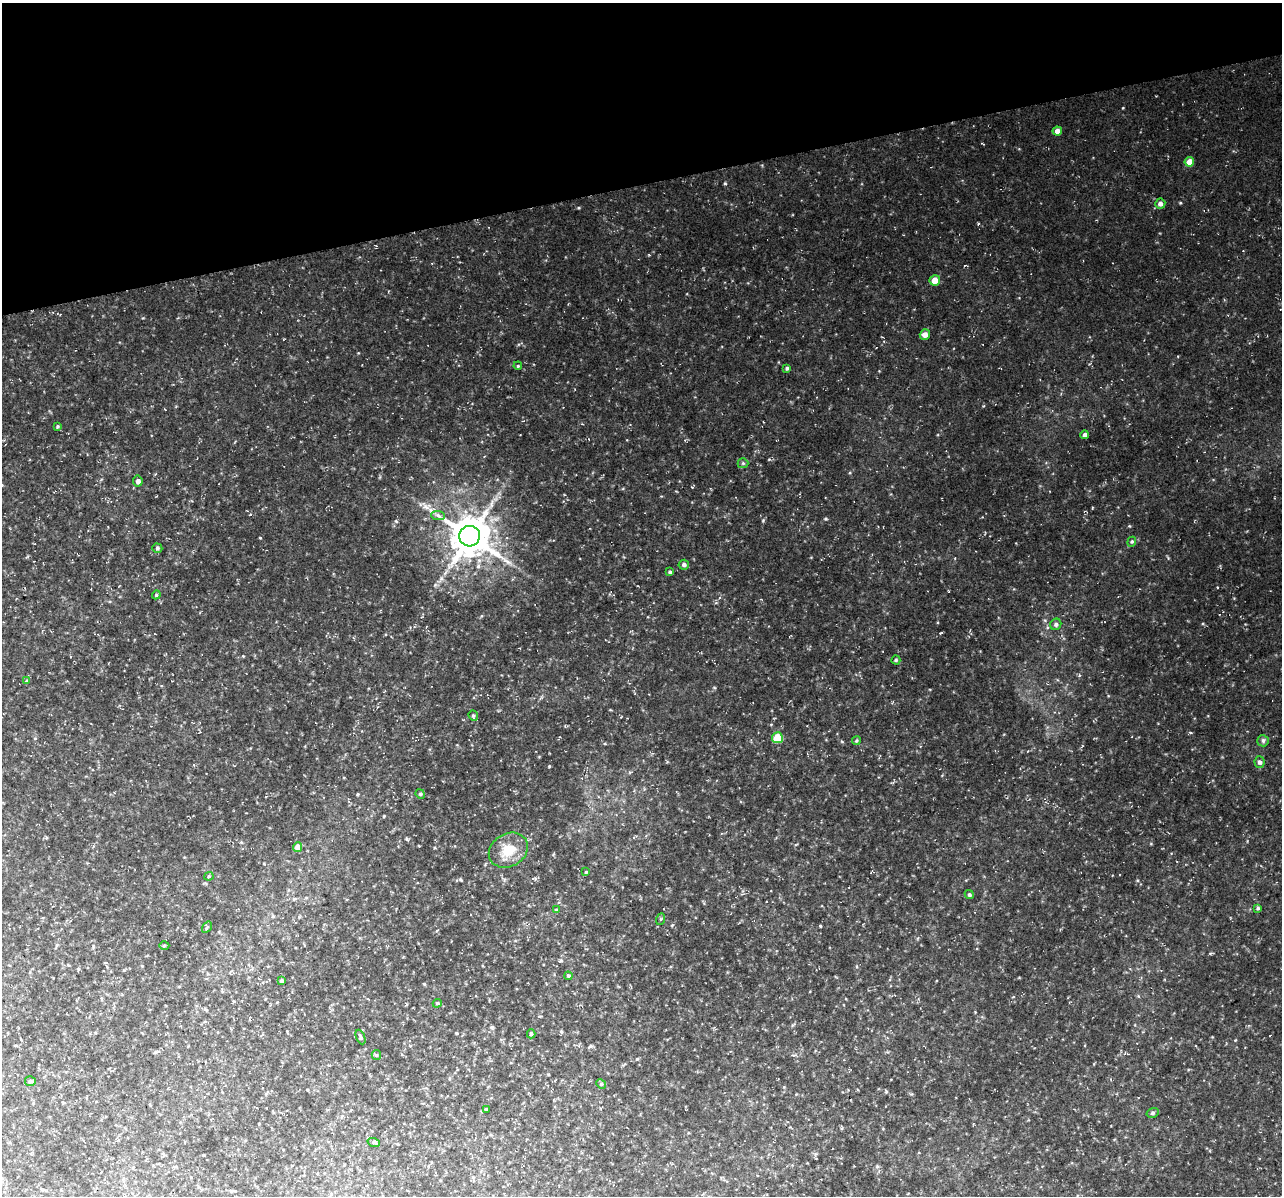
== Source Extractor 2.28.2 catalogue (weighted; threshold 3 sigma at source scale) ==
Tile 3 of 4 x 4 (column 3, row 1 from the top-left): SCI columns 2617-3896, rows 3689-4882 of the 5224 x 4944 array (HDU 1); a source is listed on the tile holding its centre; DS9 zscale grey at full resolution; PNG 1284 x 1198 px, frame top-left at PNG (2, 3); each listed source drawn as its Kron ellipse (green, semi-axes under 4 px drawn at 4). Shown black and unused: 15% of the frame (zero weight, under 3 of 4 exposures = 3% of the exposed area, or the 3 px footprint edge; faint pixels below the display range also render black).
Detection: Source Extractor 2.28.2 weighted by HDU 2 'WHT'; one run over the whole footprint, this tile lists its part. Background 0.0506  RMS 0.009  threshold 0.0405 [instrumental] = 3 sigma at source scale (4.5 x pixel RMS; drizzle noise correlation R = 1.50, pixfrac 1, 0.0396/0.0396 arcsec/px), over >= 5 px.
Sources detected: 49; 1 long thin detection or spike segment (spike, bleed or trail) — neither listed nor drawn; the other 48 listed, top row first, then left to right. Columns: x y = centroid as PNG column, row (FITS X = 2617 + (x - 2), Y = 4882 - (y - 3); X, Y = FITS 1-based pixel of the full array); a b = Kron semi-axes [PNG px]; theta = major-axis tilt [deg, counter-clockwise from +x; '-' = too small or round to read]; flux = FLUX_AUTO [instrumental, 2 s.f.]
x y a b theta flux
1057 131 5 4 - 4.7
1189 162 5 5 - 8.2
1160 204 5 5 - 3.3
935 280 5 5 - 7.5
925 335 5 5 - 5.4
518 366 4 3 - 0.77
787 368 4 3 - 1.3
58 426 4 3 - 0.93
1085 435 4 4 - 2.1
743 463 5 5 - 1.2
138 481 5 4 - 2.1
438 515 7 4 -3 1.9
470 536 10 10 - 2400
1132 542 5 4 - 1.1
157 548 5 4 - 1.5
684 565 5 5 - 2.1
670 572 4 3 - 1.3
156 595 4 3 - 0.79
1056 624 6 5 - 1.8
896 660 4 4 - 1.1
27 681 4 4 - 0.98
473 716 5 4 - 1.2
777 738 5 5 - 16
856 741 4 3 - 0.91
1263 741 6 5 - 1.5
1260 762 5 5 - 2.1
420 794 5 4 - 1.2
298 847 4 4 - 7.3
508 850 20 16 30 15
586 872 4 3 - 0.95
209 876 4 4 - 0.86
969 895 5 4 - 1.2
1258 908 4 4 - 1.2
556 910 4 4 - 1.2
661 919 6 4 70 1.2
207 927 6 4 56 1.1
164 946 5 3 - 0.85
568 976 4 3 - 1.1
282 981 3 3 - 1.8
437 1003 4 4 - 0.99
531 1034 4 4 - 1.3
361 1037 8 4 -66 1.5
376 1055 5 4 - 1.1
30 1081 5 5 - 1.5
601 1084 5 4 - 1.1
486 1109 3 3 - 1.2
1152 1113 6 4 16 1.5
374 1143 6 4 -20 1.2
Unlisted compact peaks at least as high as the median listed source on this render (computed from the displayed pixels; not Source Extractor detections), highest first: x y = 725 183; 826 519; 763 521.